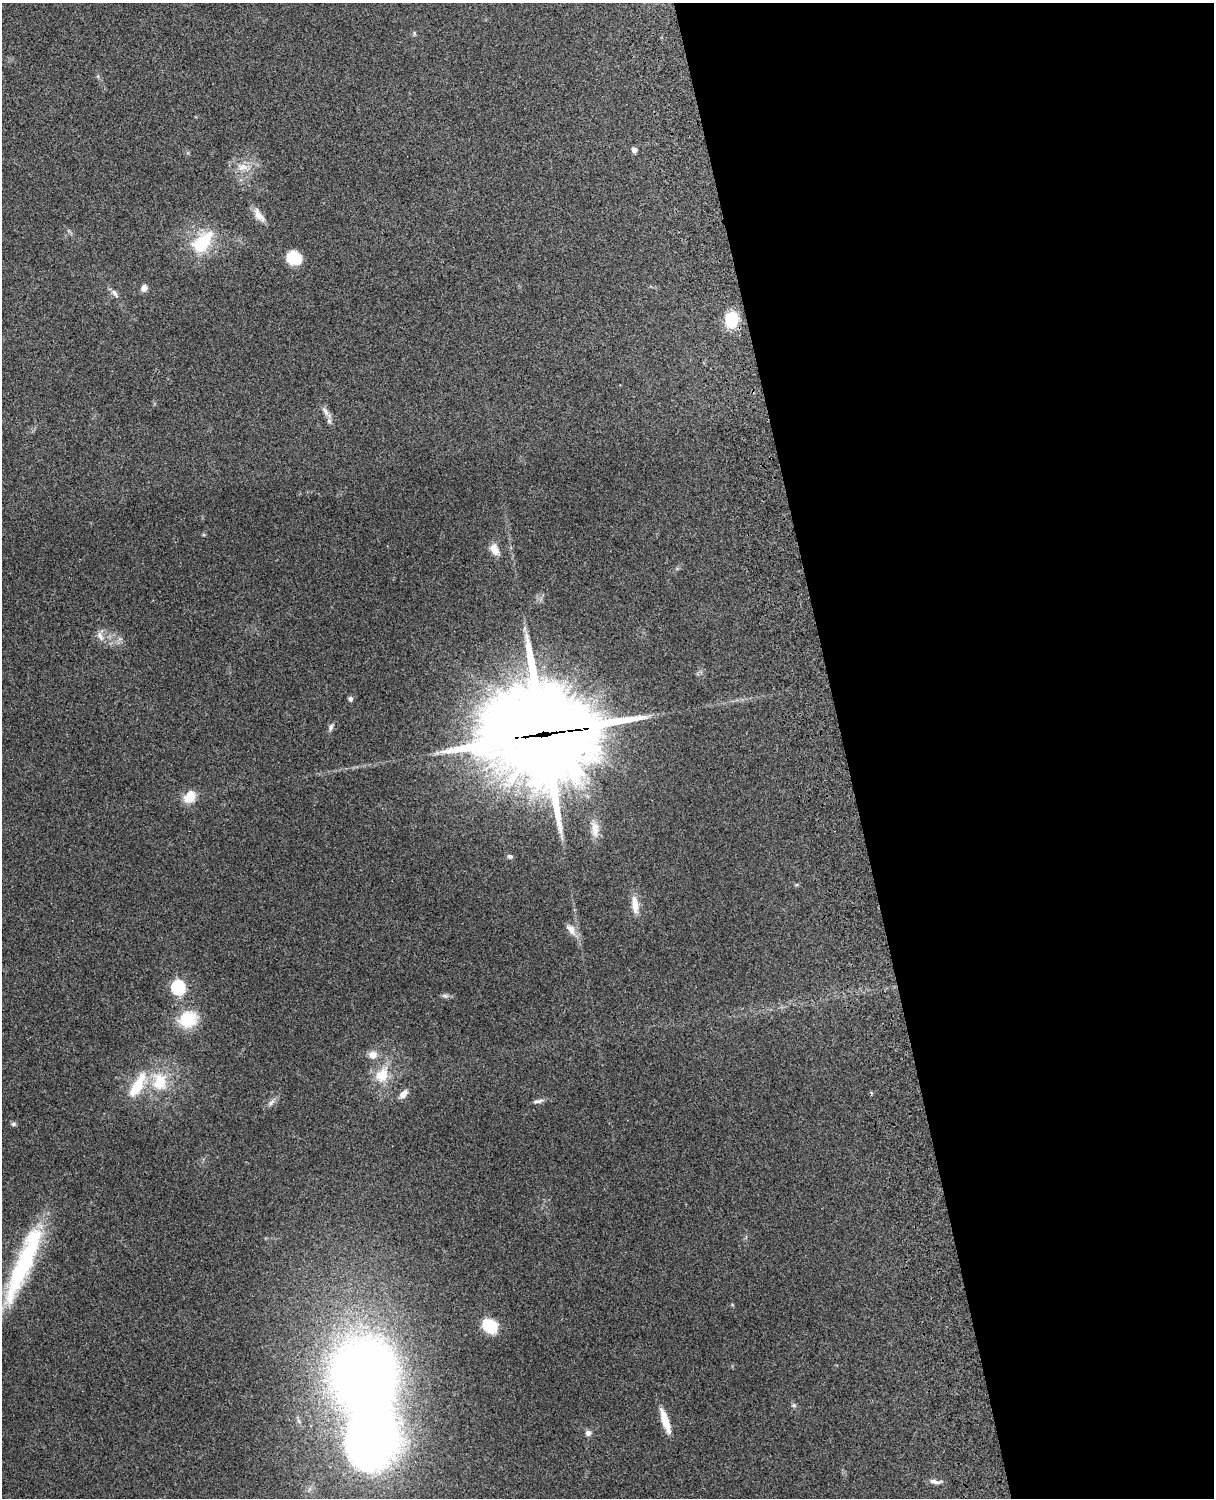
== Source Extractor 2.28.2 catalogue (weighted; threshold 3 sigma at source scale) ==
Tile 8 of 4 x 3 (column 4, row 2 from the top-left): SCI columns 3757-4968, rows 1660-3155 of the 5089 x 4927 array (HDU 1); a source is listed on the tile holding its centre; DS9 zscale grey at full resolution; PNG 1216 x 1500 px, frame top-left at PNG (2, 3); no overlay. Shown black and unused: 31% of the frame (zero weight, under 3 of 4 exposures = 6% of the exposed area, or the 3 px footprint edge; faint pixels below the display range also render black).
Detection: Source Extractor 2.28.2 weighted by HDU 2 'WHT'; one run over the whole footprint, this tile lists its part. Background 0.277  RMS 0.0091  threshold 0.0411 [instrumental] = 3 sigma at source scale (4.5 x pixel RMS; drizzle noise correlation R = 1.50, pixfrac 1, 0.05/0.05 arcsec/px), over >= 5 px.
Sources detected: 41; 1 inside a brighter object's white glare — not listed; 2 inside a brighter listed object's ellipse — not listed separately; the other 38 listed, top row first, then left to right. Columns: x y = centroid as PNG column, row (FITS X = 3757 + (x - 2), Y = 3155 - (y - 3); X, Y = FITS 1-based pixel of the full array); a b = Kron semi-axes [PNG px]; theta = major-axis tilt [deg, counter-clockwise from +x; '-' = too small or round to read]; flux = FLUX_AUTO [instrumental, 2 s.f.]
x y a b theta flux
414 33 7 4 -90 1.2
634 150 6 5 - 3.4
242 167 17 10 0 11
259 216 21 8 -55 7.6
202 242 36 19 48 39
294 258 15 12 -23 24
144 288 7 6 - 5.7
115 293 12 6 -54 3.6
732 320 14 11 81 34
326 412 20 6 -55 5.5
494 549 15 9 -62 8.4
100 636 15 7 -63 5.1
350 699 6 5 - 2.4
331 727 9 6 70 2.7
543 734 46 38 0 11000
190 796 14 11 53 15
595 829 22 10 -88 11
510 856 7 6 - 2
635 904 25 9 -84 11
571 929 18 9 -56 7.7
178 987 7 6 - 140
445 996 11 4 -5 2.3
188 1019 25 20 22 30
373 1055 11 10 - 7
382 1075 22 15 58 23
159 1082 28 22 86 36
137 1087 28 12 58 29
403 1094 11 6 46 6.3
538 1101 16 4 12 3.1
271 1103 11 5 47 3.2
13 1124 7 5 15 1.8
23 1264 100 18 68 120
490 1326 12 9 -38 46
368 1379 70 57 -81 850
794 1405 7 5 -21 1.8
665 1421 27 7 -72 16
588 1433 7 7 - 3.2
935 1482 17 6 -8 4.3
Overlapping masked pixels (flux is a lower limit): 1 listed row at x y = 543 734
Isophote crosses this tile's border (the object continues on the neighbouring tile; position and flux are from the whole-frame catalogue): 1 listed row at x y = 23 1264